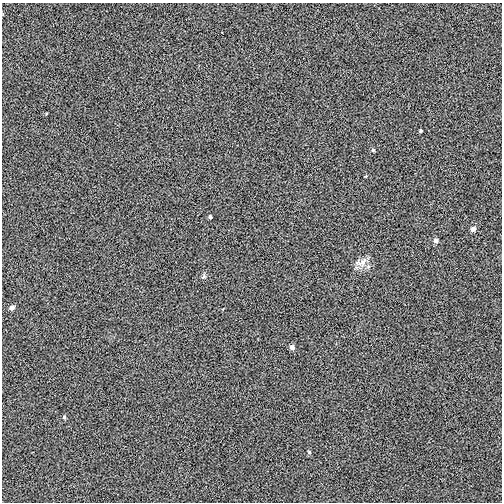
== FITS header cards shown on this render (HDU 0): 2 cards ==
NAXIS1  =                  500
NAXIS2  =                  500

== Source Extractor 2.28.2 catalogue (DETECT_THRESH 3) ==
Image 500 x 500 px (HDU 0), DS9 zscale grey, 1 PNG px = 1 image px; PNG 504 x 504 px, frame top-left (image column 1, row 500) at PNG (2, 3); no overlay
Background -7.16e-04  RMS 0.013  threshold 0.0379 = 3 sigma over >= 5 px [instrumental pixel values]
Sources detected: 11; all 11 listed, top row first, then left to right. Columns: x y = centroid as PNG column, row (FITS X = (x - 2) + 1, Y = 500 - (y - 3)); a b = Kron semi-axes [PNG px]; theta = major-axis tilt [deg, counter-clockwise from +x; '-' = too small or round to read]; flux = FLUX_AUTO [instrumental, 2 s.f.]
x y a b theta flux
421 131 3 3 - 1.1
373 150 4 4 - 1.1
210 217 3 3 - 1.4
473 229 5 5 - 3.6
436 240 6 5 - 2.5
363 261 16 7 58 6.4
204 276 7 4 33 1.4
12 307 6 5 - 3
292 347 5 5 - 3.3
64 417 4 4 - 1.2
309 452 5 4 - 0.94